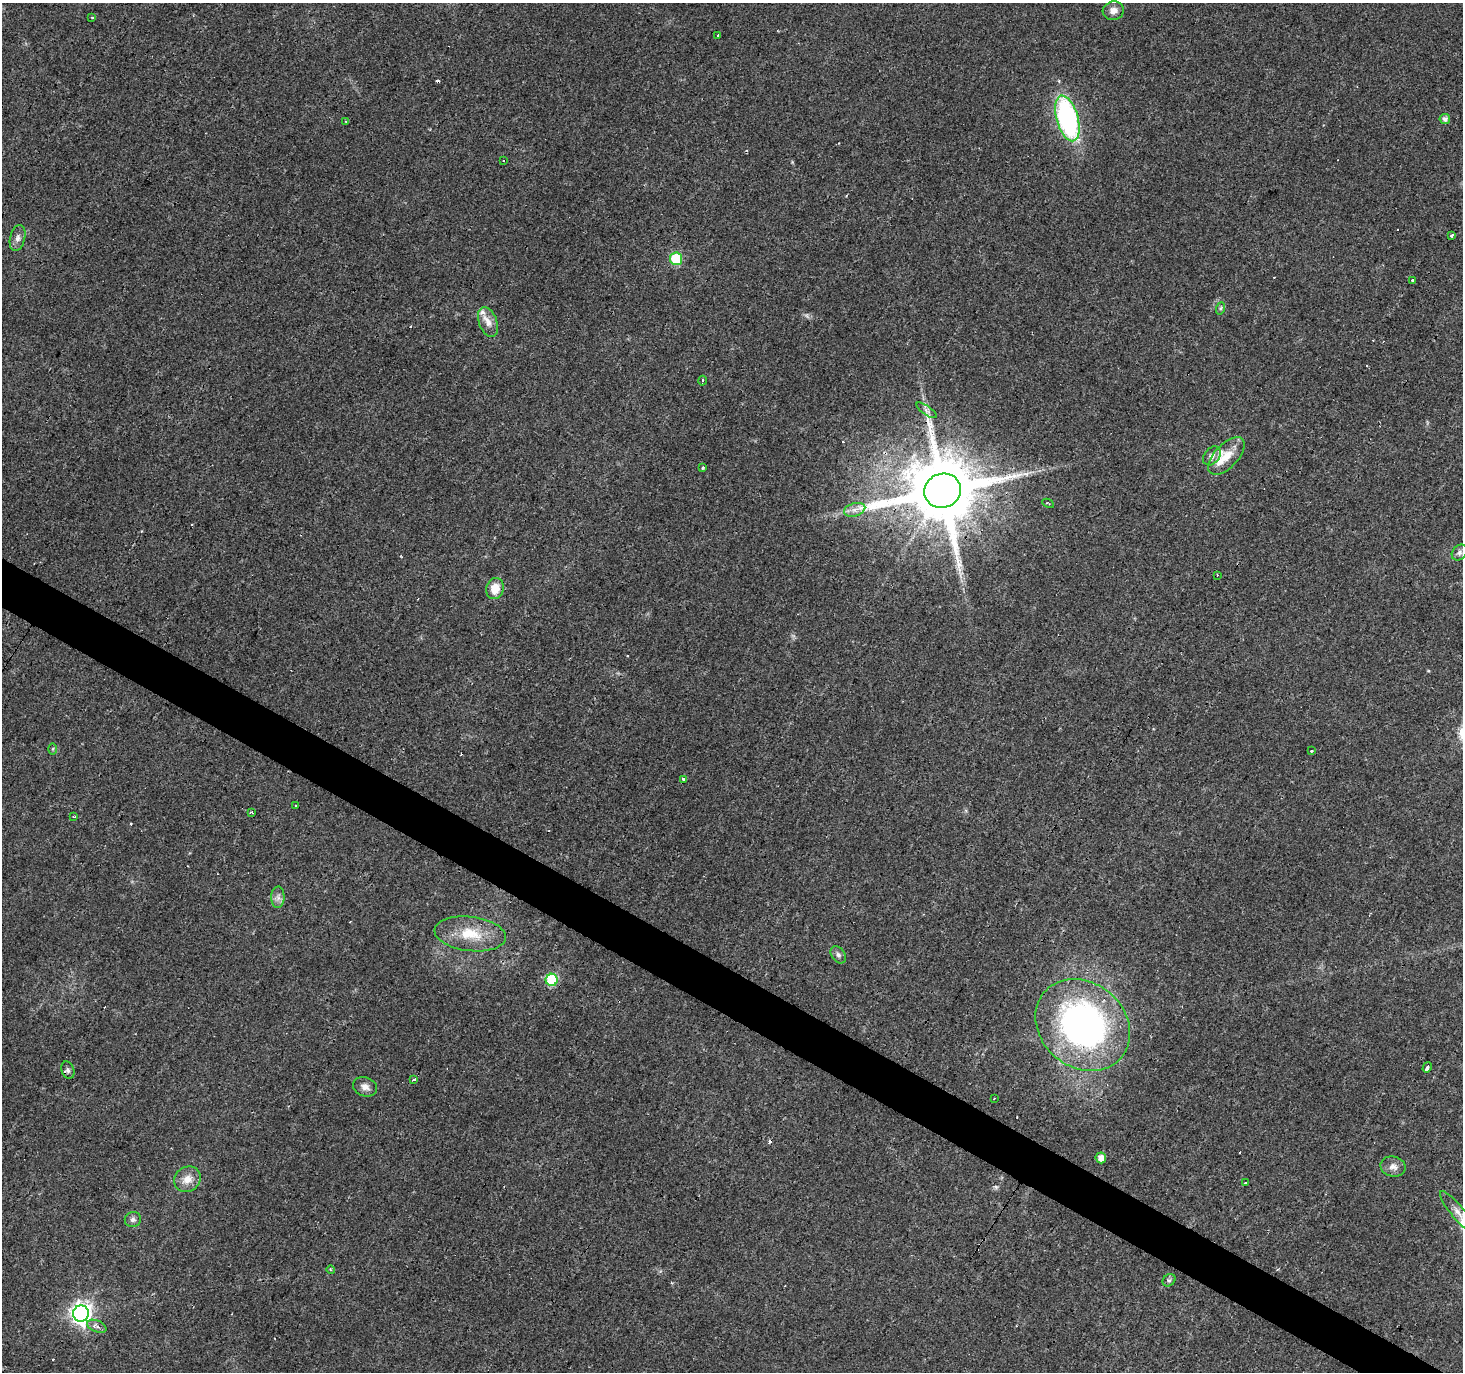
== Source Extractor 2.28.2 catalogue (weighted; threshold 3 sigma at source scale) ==
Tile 6 of 4 x 4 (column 2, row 2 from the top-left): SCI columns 1465-2925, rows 2996-4365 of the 5848 x 5924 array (HDU 1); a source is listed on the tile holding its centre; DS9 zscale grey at full resolution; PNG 1465 x 1374 px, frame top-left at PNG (2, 3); each listed source drawn as its Kron ellipse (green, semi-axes under 4 px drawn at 4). Shown black and unused: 3% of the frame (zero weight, under 3 of 4 exposures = <1% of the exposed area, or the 3 px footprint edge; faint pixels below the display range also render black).
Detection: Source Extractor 2.28.2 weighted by HDU 2 'WHT'; one run over the whole footprint, this tile lists its part. Background 0.0278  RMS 0.0032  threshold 0.0145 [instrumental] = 3 sigma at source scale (4.5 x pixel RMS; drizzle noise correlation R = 1.50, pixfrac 1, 0.0396/0.0396 arcsec/px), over >= 5 px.
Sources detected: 69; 1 too faint to see at this stretch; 15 cosmic-ray / hot-pixel residue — neither listed nor drawn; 3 inside a brighter listed object's ellipse — not listed separately; the other 50 listed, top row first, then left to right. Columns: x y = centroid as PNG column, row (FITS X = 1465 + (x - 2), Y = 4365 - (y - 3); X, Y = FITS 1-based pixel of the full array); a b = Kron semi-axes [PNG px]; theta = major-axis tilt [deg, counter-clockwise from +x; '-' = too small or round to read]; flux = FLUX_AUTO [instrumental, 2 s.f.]
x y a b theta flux
1113 11 10 9 - 2.2
92 17 3 2 - 0.74
718 35 3 3 - 1.3
1067 118 23 11 -74 63
1445 119 5 5 - 1.3
346 122 4 3 - 0.24
504 160 3 3 - 2.9
1452 235 3 3 - 1.6
18 238 13 7 76 1.7
676 259 6 6 - 18
1413 280 3 3 - 7.7
1221 308 6 4 71 0.5
488 322 16 9 -69 3
703 381 5 3 - 0.74
927 410 12 4 -35 1
1212 456 10 7 51 1.5
1226 456 23 11 46 5.5
703 468 4 2 - 0.73
943 491 18 17 - 4100
1048 503 6 3 -28 0.34
855 510 11 6 17 1.8
1459 552 9 7 47 1.1
1217 575 2 2 - 0.3
495 589 11 8 73 5.3
53 749 6 4 89 0.4
1311 750 3 3 - 4.4
684 779 3 3 - 3.1
296 806 3 2 - 0.46
252 812 4 3 - 0.72
74 817 4 2 - 0.3
278 897 11 6 88 1.4
470 934 36 17 -7 12
838 955 9 6 -54 1
552 980 6 6 - 24
1083 1025 50 42 -40 110
1427 1067 5 3 - 3.1
68 1070 9 6 -70 1
414 1080 3 3 - 0.97
365 1087 12 9 -22 2.1
994 1098 3 2 - 0.79
1101 1158 5 5 - 2.3
1393 1167 13 10 -14 2.2
187 1179 14 12 41 3.7
1245 1183 3 2 - 0.46
1458 1212 27 6 -50 3.3
133 1219 8 7 - 1.1
331 1270 4 3 - 0.47
1169 1280 7 5 39 0.72
81 1314 8 8 - 180
97 1326 10 5 -23 1.6
Overlapping masked pixels (flux is a lower limit): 1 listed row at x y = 943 491